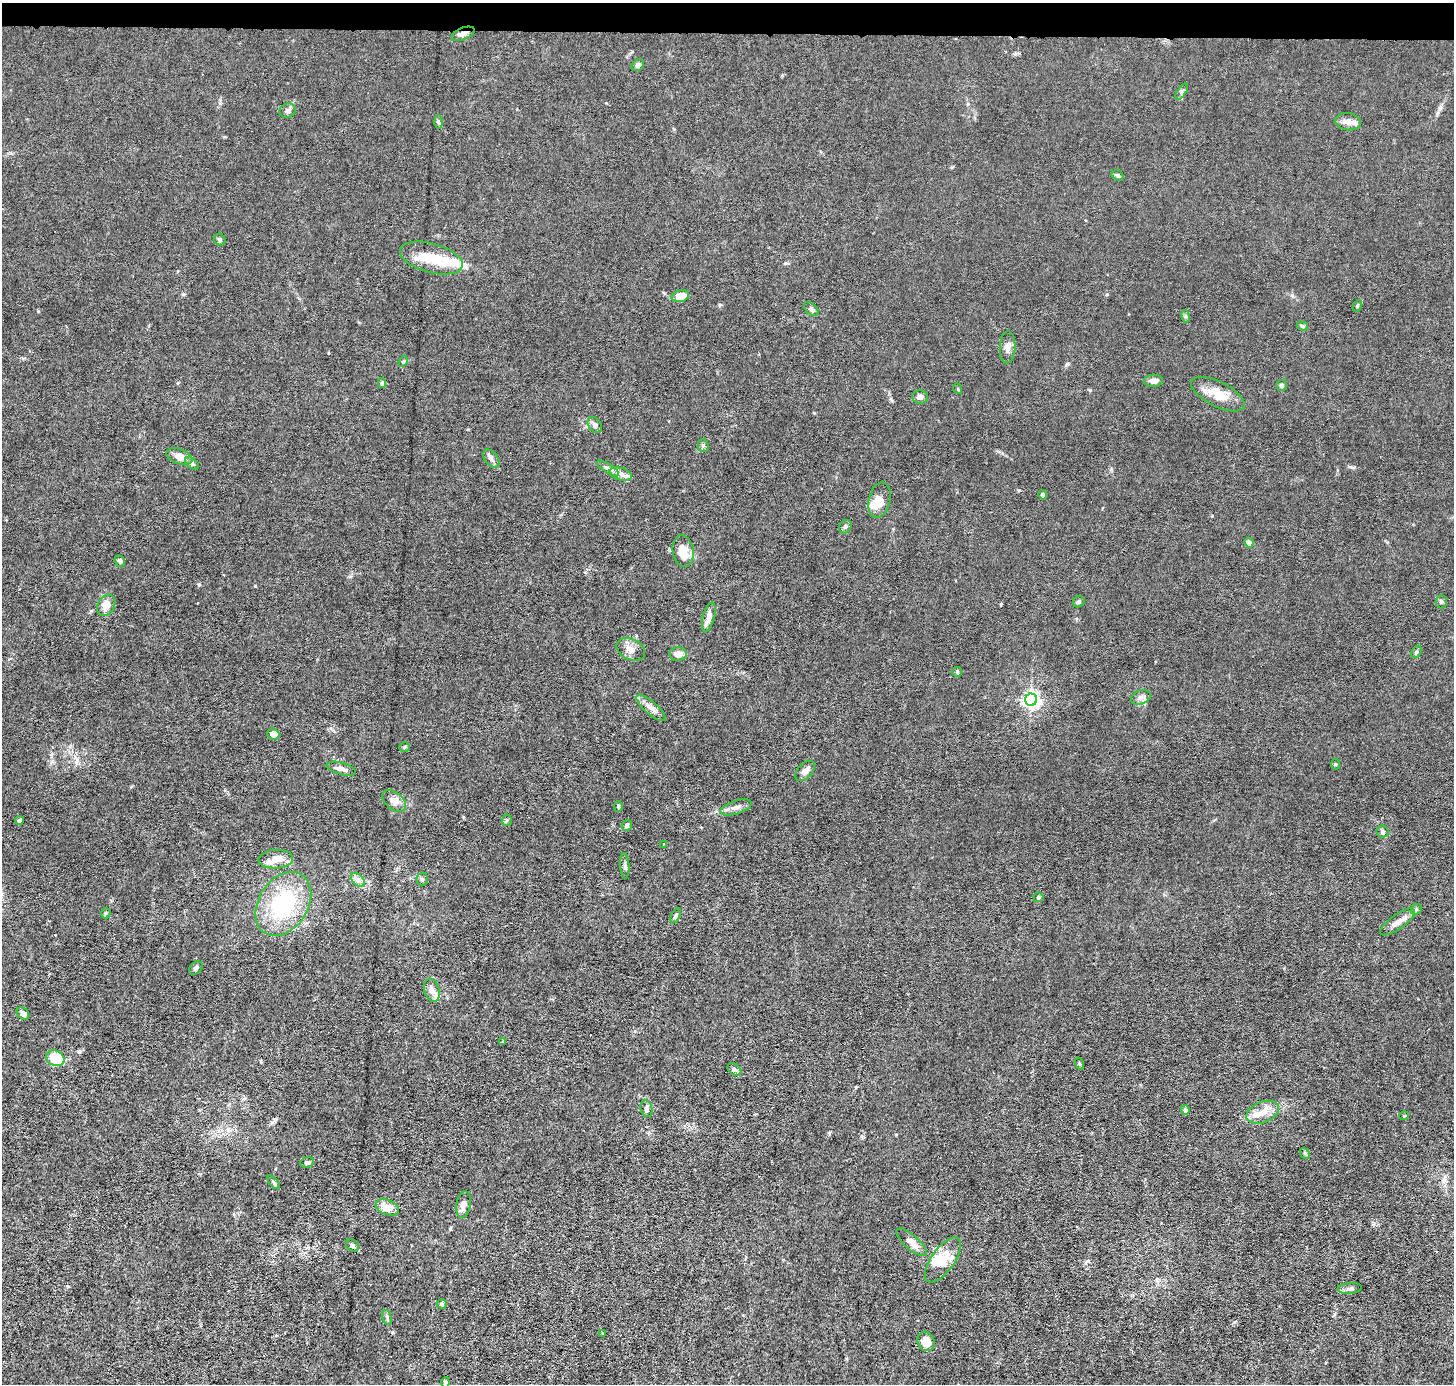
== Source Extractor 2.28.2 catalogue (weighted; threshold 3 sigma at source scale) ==
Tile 2 of 3 x 3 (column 2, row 1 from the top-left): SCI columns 1452-2903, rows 2902-4283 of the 4354 x 4384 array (HDU 1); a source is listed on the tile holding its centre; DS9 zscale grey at full resolution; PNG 1456 x 1386 px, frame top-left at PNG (2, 3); each listed source drawn as its Kron ellipse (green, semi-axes under 4 px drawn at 4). Shown black and unused: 2% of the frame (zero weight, under 3 of 6 exposures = <1% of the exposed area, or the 3 px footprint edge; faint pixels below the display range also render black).
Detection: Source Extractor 2.28.2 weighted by HDU 2 'WHT'; one run over the whole footprint, this tile lists its part. Background 0.0122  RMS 0.0027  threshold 0.0111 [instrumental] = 3 sigma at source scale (4.09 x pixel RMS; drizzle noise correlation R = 1.36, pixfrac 0.8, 0.05/0.05 arcsec/px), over >= 5 px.
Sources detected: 102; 1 inside a brighter object's white glare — neither listed nor drawn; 7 inside a brighter listed object's ellipse — not listed separately; the other 94 listed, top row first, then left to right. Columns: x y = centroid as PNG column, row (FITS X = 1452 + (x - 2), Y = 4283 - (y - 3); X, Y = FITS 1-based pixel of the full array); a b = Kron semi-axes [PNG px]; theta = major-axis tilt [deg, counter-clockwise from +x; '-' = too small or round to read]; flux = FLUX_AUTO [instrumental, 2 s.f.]
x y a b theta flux
463 34 12 6 22 1.3
638 65 7 5 40 0.69
1182 92 9 4 55 0.47
287 111 8 7 - 0.76
438 122 6 4 -87 0.39
1348 122 13 8 -8 1.9
1118 175 6 5 - 0.48
220 240 6 5 - 0.55
431 258 32 14 -15 7.4
680 296 9 5 14 3.2
1357 306 6 4 60 0.38
811 309 9 5 -41 0.74
1185 316 6 4 -71 0.37
1302 326 6 4 -17 0.44
1008 347 16 7 87 1.3
403 361 5 4 - 0.35
1153 381 9 6 5 1.2
382 383 5 4 - 0.45
1281 385 5 5 - 0.45
958 389 5 3 - 0.22
1218 394 29 12 -27 4.8
920 397 8 6 -3 0.96
595 425 8 6 -54 0.79
703 445 6 5 - 0.46
179 456 13 7 -19 2.2
491 459 10 6 -51 0.91
192 463 8 5 -37 0.58
608 468 13 4 -33 0.84
621 474 11 6 -16 1.4
1043 495 4 4 - 0.73
879 500 18 10 76 3
845 527 7 5 56 0.51
1249 543 5 4 - 1.3
683 551 16 10 -81 3.8
120 561 6 5 - 0.49
1079 602 6 5 - 0.53
1441 602 7 5 89 0.45
106 605 11 8 59 2.6
709 617 15 6 75 1.7
631 649 15 10 -26 2
1416 652 7 4 61 0.42
678 654 8 7 - 1.7
957 672 5 5 - 0.29
1141 697 10 7 19 0.95
1031 700 6 6 - 81
651 708 18 6 -42 1.6
273 734 6 5 - 1.7
404 747 5 5 - 0.34
1336 764 5 3 - 0.24
341 769 15 6 -16 1.2
805 771 12 7 46 1.1
394 801 13 8 -41 1.6
618 806 5 4 - 0.35
736 807 16 6 18 1.3
19 820 4 4 - 0.54
507 820 5 5 - 0.37
627 825 5 5 - 0.51
1382 832 6 6 - 0.46
663 844 2 2 - 0.17
276 859 17 9 4 3
625 866 13 4 -87 0.61
422 879 6 5 - 0.61
358 880 8 5 -46 0.82
1038 897 5 5 - 0.48
283 904 34 24 57 21
1416 909 6 5 - 0.4
106 913 5 5 - 0.34
676 916 8 4 63 0.56
1398 922 21 7 35 1.8
196 968 8 5 44 0.63
432 990 12 7 -71 1.5
23 1014 7 5 -43 1.1
503 1042 4 3 - 0.47
55 1058 9 7 -24 8.6
1080 1063 6 3 -71 0.26
734 1070 8 5 -38 0.56
646 1109 8 6 -78 0.87
1185 1110 5 4 - 0.69
1263 1112 17 10 21 3.1
1404 1116 5 3 - 0.2
1305 1154 6 4 -53 0.34
307 1163 7 5 19 0.55
274 1182 8 4 -49 0.42
463 1204 13 7 81 1.3
387 1207 12 7 -21 3.4
912 1242 19 7 -42 1.8
352 1245 7 5 -45 0.49
943 1260 26 11 54 4.6
1350 1288 12 5 5 0.81
442 1304 5 4 - 0.44
387 1317 7 4 -74 0.47
603 1334 4 3 - 0.25
926 1341 10 8 -63 3.1
445 1382 5 4 - 0.77
Overlapping masked pixels (flux is a lower limit): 1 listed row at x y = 463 34
Isophote crosses this tile's border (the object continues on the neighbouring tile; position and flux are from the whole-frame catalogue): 1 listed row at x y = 445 1382
Unlisted compact peaks at least as high as the median listed source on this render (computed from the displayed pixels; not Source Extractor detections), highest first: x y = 199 584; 255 586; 1440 108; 1090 390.